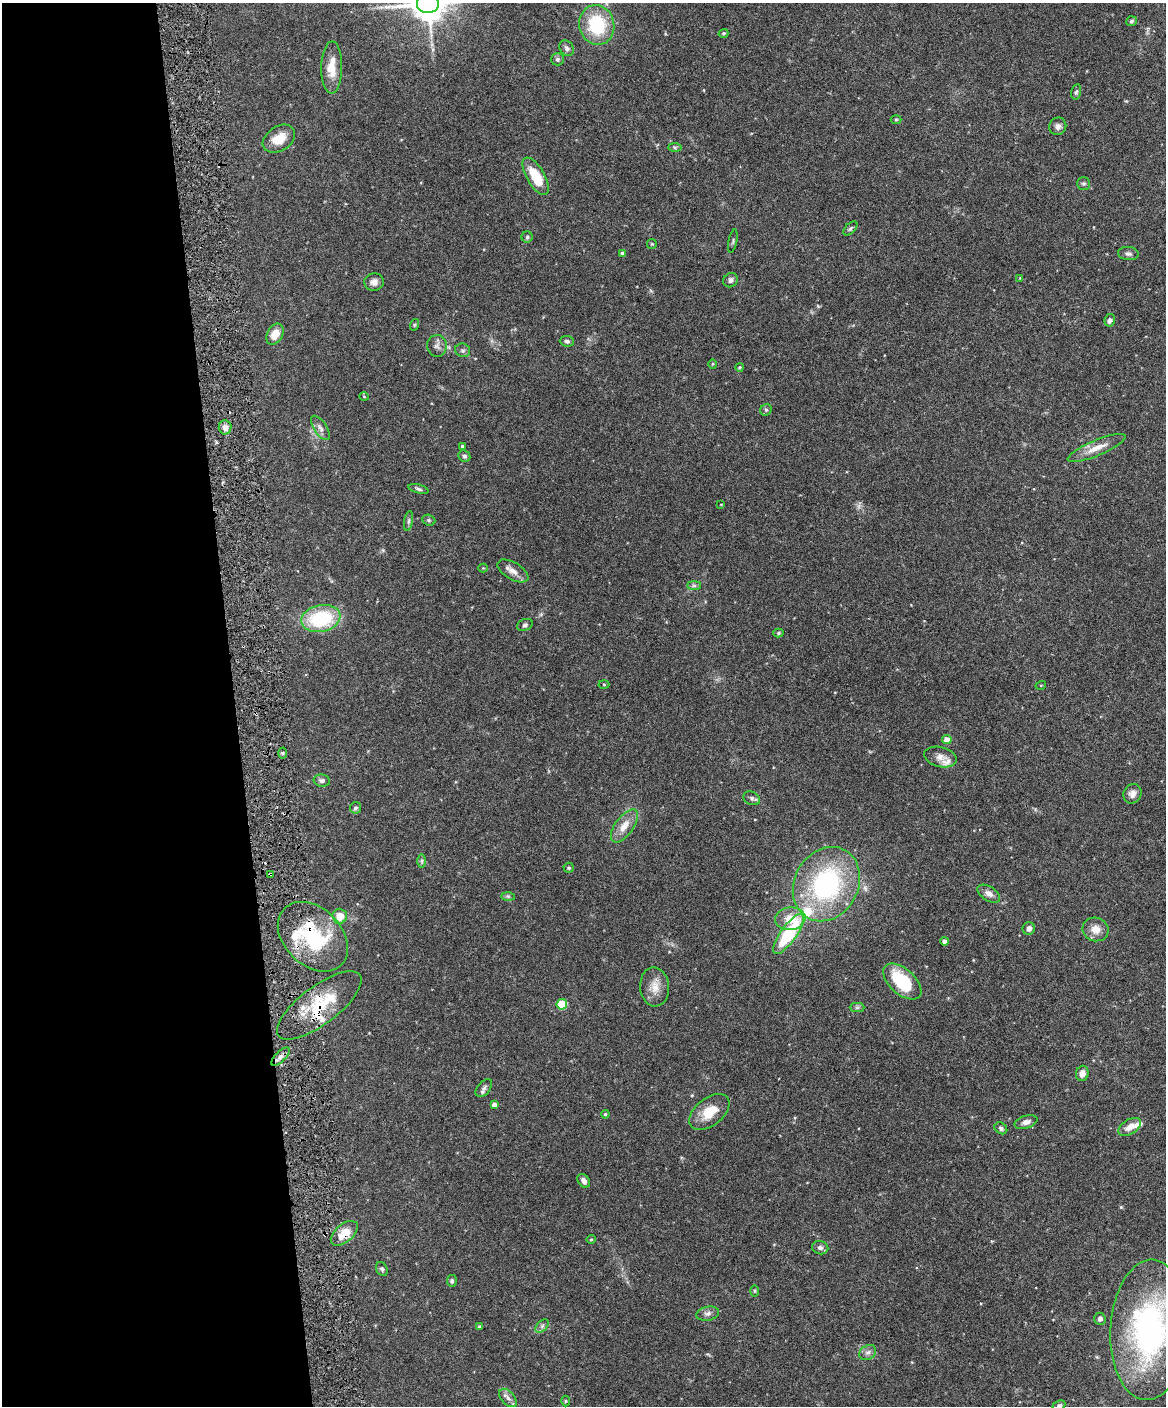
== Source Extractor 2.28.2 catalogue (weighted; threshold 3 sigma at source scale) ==
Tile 5 of 4 x 3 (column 1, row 2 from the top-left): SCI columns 2-1165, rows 1537-2940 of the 4656 x 4583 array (HDU 1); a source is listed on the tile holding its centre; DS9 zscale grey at full resolution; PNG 1168 x 1408 px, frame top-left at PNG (2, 3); each listed source drawn as its Kron ellipse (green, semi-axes under 4 px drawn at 4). Shown black and unused: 20% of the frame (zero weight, under 3 of 6 exposures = <1% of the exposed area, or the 3 px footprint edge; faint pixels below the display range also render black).
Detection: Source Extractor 2.28.2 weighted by HDU 2 'WHT'; one run over the whole footprint, this tile lists its part. Background 0.243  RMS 0.0049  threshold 0.02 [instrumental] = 3 sigma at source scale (4.09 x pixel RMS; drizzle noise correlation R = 1.36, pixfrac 0.8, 0.05/0.05 arcsec/px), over >= 5 px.
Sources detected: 107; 6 inside a brighter listed object's ellipse — not listed separately; the other 101 listed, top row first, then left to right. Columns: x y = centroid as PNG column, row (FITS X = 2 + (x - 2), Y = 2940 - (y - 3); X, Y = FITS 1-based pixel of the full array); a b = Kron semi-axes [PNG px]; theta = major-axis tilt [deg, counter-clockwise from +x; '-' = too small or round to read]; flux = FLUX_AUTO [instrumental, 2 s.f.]
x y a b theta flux
428 3 11 10 - 1200
1131 21 5 5 - 0.83
597 25 20 17 -77 26
723 33 5 4 - 0.63
567 48 8 6 -49 1.5
557 59 6 6 - 1.2
332 68 26 10 89 8.1
1076 92 8 5 78 0.91
896 119 5 3 - 0.43
1058 126 9 8 - 1.9
279 139 17 12 33 7.7
675 147 6 4 -1 0.8
536 176 21 9 -60 13
1083 183 6 6 - 0.93
850 228 8 5 45 0.91
527 237 5 5 - 0.83
733 241 12 2 79 0.6
652 244 5 5 - 0.55
622 253 4 4 - 1.5
1128 254 10 6 -5 1.5
1020 278 4 3 - 0.33
730 280 7 7 - 1.6
374 282 10 9 - 2.5
1110 320 6 5 - 1.5
414 325 6 3 71 0.53
275 334 11 8 60 5.7
567 341 7 5 -5 1.1
437 346 11 9 -83 2.1
463 350 7 6 - 1.1
713 364 4 4 - 0.48
739 367 4 4 - 0.61
364 396 5 3 - 0.35
766 410 6 5 - 0.84
225 427 7 6 - 3
320 428 14 6 -56 2.2
462 446 3 3 - 0.49
1096 448 31 7 23 6.5
464 456 6 5 - 1.2
418 489 10 4 -16 1
721 504 4 2 - 0.28
429 520 7 5 -21 0.72
409 521 10 4 79 0.99
483 568 4 4 - 0.45
513 571 17 8 -31 3.4
694 586 7 4 0 0.87
321 618 20 13 11 33
525 625 8 5 23 0.97
778 633 5 4 - 0.68
604 684 5 3 - 0.47
1041 685 5 3 - 0.38
947 740 5 4 - 5.6
283 753 5 3 - 0.58
940 757 16 10 -14 3.6
322 780 8 6 -10 1.3
1132 794 10 8 58 2.5
752 798 9 6 -27 1.3
355 808 6 5 - 1.1
624 826 19 9 54 5.8
422 861 7 4 -90 0.81
569 868 5 5 - 0.68
270 874 3 2 - 0.53
826 884 39 32 61 71
989 894 12 7 -32 2.4
508 896 7 4 -1 0.82
340 916 7 7 - 5.5
790 919 15 11 7 8.1
1029 928 6 6 - 2.3
1096 929 13 11 -19 4.7
789 934 23 8 54 31
313 937 40 28 -44 36
944 941 4 4 - 1.9
902 981 23 12 -41 23
655 987 19 14 -85 5.8
562 1004 5 5 - 19
319 1005 51 19 37 24
857 1007 7 4 1 0.92
280 1057 12 5 45 2.1
1082 1073 8 6 77 2.8
484 1088 10 6 50 1.5
494 1105 4 4 - 2.2
709 1112 23 14 38 10
605 1114 4 3 - 0.52
1026 1122 12 6 16 2
1130 1127 12 7 32 3.9
1001 1128 7 5 -37 1.1
584 1181 7 5 -55 2.2
344 1233 16 9 41 6.7
591 1239 4 4 - 0.54
820 1248 8 6 -12 1.5
382 1269 7 5 -61 0.93
452 1281 6 5 - 0.99
755 1291 6 4 -89 0.6
708 1314 11 7 13 1.8
1100 1319 6 5 - 1.6
542 1326 8 5 46 1.2
479 1327 4 3 - 0.73
1149 1330 70 39 87 120
868 1352 9 7 35 1.8
508 1398 11 6 -47 2.1
565 1401 5 3 - 0.48
1059 1405 7 4 24 0.95
Overlapping masked pixels (flux is a lower limit): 4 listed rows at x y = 270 874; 313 937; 319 1005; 344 1233
Isophote crosses this tile's border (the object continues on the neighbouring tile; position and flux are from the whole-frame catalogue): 3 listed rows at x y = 428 3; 1149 1330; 1059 1405